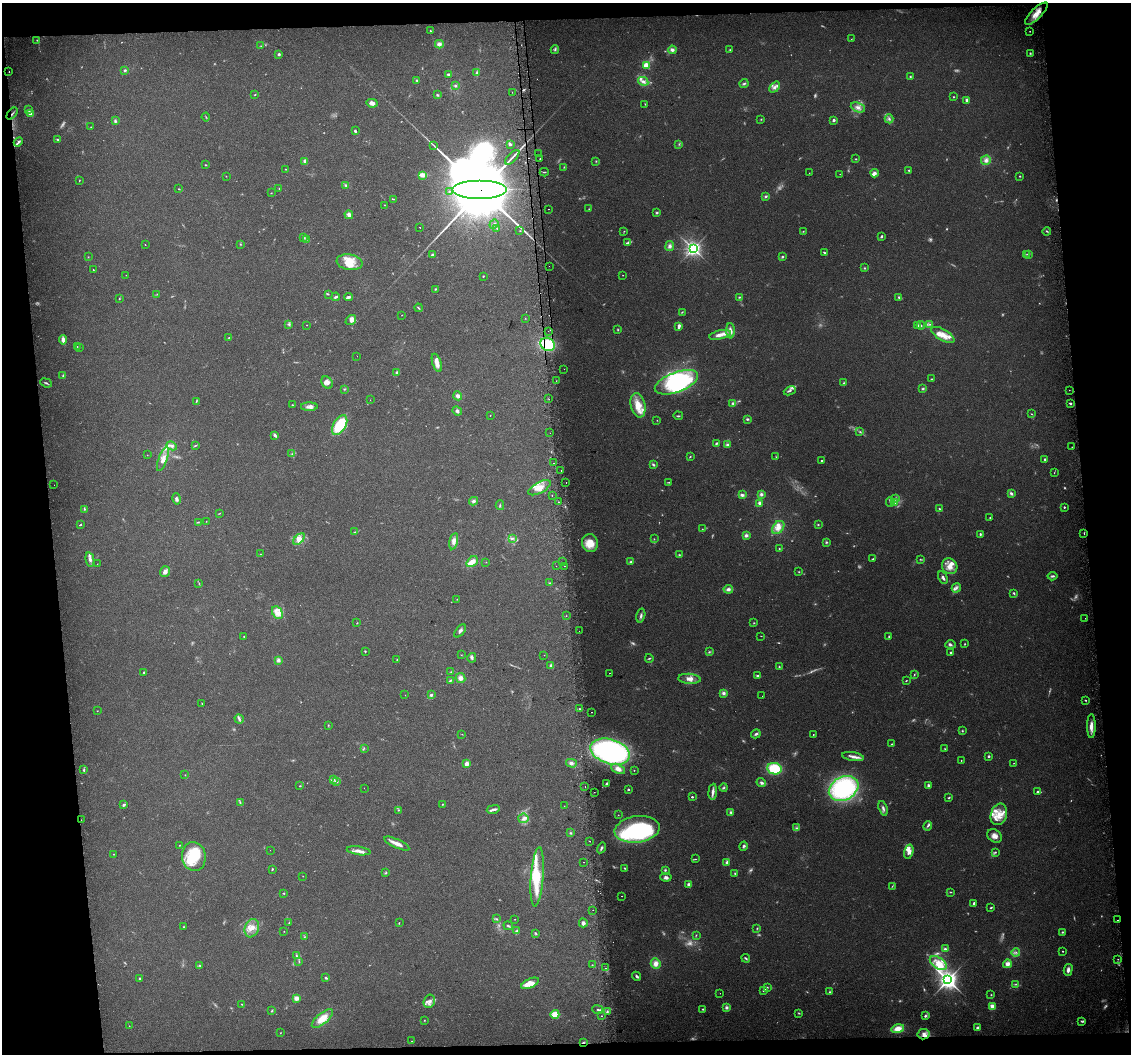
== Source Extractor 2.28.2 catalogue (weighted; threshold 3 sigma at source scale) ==
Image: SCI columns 32-4546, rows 49-4256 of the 4578 x 4261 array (HDU 1 of 3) = the unmasked area's bounding box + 8 px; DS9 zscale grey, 4 x 4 block average (1 PNG px = mean of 4 x 4 image px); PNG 1133 x 1056 px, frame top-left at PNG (2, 3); each listed source drawn as its Kron ellipse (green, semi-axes under 4 px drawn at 4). Shown black and unused: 11% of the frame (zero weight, under 2 of 3 exposures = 2% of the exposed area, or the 3 px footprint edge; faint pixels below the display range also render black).
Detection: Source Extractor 2.28.2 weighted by HDU 2 'WHT'. Background 0.102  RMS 0.01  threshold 0.045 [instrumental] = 3 sigma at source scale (4.5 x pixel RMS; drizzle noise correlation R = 1.50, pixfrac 1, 0.0396/0.0396 arcsec/px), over >= 5 px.
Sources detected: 624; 92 too faint to see at this stretch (4 x 4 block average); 11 inside a brighter object's white glare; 11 cosmic-ray / hot-pixel residue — neither listed nor drawn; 13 coinciding with a brighter row at this scale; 60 inside a brighter listed object's ellipse — not listed separately; the other 437 listed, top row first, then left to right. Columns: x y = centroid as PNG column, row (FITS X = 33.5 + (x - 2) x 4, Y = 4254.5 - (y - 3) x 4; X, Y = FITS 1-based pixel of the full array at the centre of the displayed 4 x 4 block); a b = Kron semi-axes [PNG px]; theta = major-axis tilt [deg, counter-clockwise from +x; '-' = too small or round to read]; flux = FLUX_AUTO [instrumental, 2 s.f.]
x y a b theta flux
1036 14 15 5 45 83
430 31 2 2 - 3.3
1030 31 2 2 - 3.5
851 39 2 2 - 2
37 40 2 2 - 3.2
439 44 4 4 - 23
261 46 2 2 - 2.5
555 50 4 2 - 8.6
672 50 4 3 - 20
730 50 2 2 - 3.5
1030 53 3 2 - 5.5
279 54 2 2 - 33
646 65 2 2 - 250
125 70 3 2 - 8.3
9 71 2 2 - 9.8
476 73 4 3 - 12
448 74 3 2 - 8.2
910 77 3 2 - 5.5
417 80 2 2 - 8.4
643 81 5 3 - 24
744 84 4 3 - 10
455 86 3 2 - 10
775 87 6 4 50 23
512 92 2 2 - 4.1
255 95 2 2 - 3.7
437 95 3 2 - 6.8
954 97 2 2 - 4.2
967 100 2 2 - 22
372 103 5 4 - 26
645 104 3 2 - 2.8
858 107 7 4 -22 31
29 110 2 2 - 29
12 114 7 2 50 8.7
31 114 2 2 - 120
206 117 4 2 - 4.3
761 119 2 2 - 3.9
889 119 4 3 - 16
834 120 2 2 - 37
115 121 3 3 - 11
91 127 2 2 - 1.9
355 131 2 2 - 11
57 139 3 2 - 4.9
18 142 5 3 - 13
510 144 3 2 - 14
679 144 2 2 - 4
434 146 3 2 - 4.5
539 154 2 2 - 1.3
512 157 9 2 47 18
540 159 2 2 - 7.8
856 159 2 2 - 3.8
986 160 5 4 - 28
305 161 4 3 - 15
596 161 2 2 - 2.6
206 165 2 2 - 4.1
564 167 2 2 - 3.1
286 169 2 2 - 2.3
909 170 2 2 - 5.3
544 172 4 2 - 5.4
809 173 2 2 - 1.5
875 173 4 3 - 22
840 174 2 2 - 1.7
423 175 3 2 - 46
226 176 2 2 - 1.9
1020 176 2 2 - 3.9
79 180 3 2 - 2.8
346 185 3 2 - 9.1
279 188 2 2 - 3.3
179 189 3 2 - 3.8
480 190 27 9 0 150000
449 191 2 2 - 3.4
271 193 2 2 - 2.9
766 196 3 2 - 9
393 199 3 2 - 3.5
384 205 2 2 - 2.2
549 209 2 2 - 4.2
589 209 2 2 - 3.3
657 213 3 3 - 8.4
349 215 4 3 - 27
494 224 5 2 - 8.6
420 227 2 2 - 6
497 228 2 2 - 2.1
520 231 2 2 - 2.5
624 231 2 2 - 3.6
803 231 2 2 - 3.5
1047 231 4 2 - 6.6
303 237 3 2 - 5.7
881 237 3 2 - 8
307 239 2 2 - 3.4
628 243 4 3 - 9.9
241 244 2 2 - 3.1
145 245 2 2 - 2
670 246 5 4 - 22
693 248 3 2 - 2500
824 253 3 2 - 6.2
1027 254 2 2 - 3.7
1029 254 2 2 - 4.1
432 255 3 3 - 11
88 257 2 2 - 2.3
782 257 3 2 - 7.1
350 262 13 8 -9 100
549 266 2 2 - 1.5
864 268 2 2 - 4.7
93 270 2 2 - 3
126 275 2 2 - 2.2
623 275 2 2 - 2
483 276 2 2 - 8.7
435 289 2 2 - 5.1
157 294 2 2 - 3
328 294 3 2 - 5.2
336 297 4 2 - 12
349 297 4 2 - 15
739 297 3 2 - 5.4
899 297 2 2 - 7.9
119 299 2 2 - 3.4
419 308 4 2 - 5.5
682 312 2 2 - 4.4
402 315 2 2 - 1.7
525 318 2 2 - 2.1
351 320 6 4 39 19
289 324 3 3 - 11
930 324 2 2 - 4.4
307 325 2 2 - 1.8
917 325 4 3 - 9.5
921 325 4 3 - 10
679 326 4 2 - 25
618 330 2 2 - 4.3
548 331 2 2 - 1.4
730 331 7 4 -90 31
720 335 11 3 13 55
943 335 13 5 -31 72
229 337 3 2 - 3.8
63 340 4 2 - 30
548 344 8 6 -29 210
77 347 2 2 - 2.1
80 347 2 2 - 1.9
357 356 2 2 - 0.88
437 363 9 4 -71 44
564 369 2 2 - 8.3
397 372 3 2 - 8.9
63 376 3 2 - 7
931 379 3 2 - 4
556 381 2 2 - 4.5
676 382 23 10 20 390
46 383 6 2 -22 8
327 383 6 5 - 33
844 383 3 2 - 5.6
344 389 2 2 - 4.3
923 389 3 3 - 8.5
1069 390 2 2 - 1.6
790 391 6 2 25 12
458 396 4 3 - 23
549 399 2 2 - 4.1
370 400 2 2 - 1.1
196 401 3 2 - 4.5
733 403 3 3 - 13
1070 403 3 2 - 9.8
292 405 2 2 - 4.2
638 405 12 7 -77 97
309 407 8 4 0 28
457 411 5 4 - 15
1031 414 2 2 - 4.3
490 415 2 2 - 2
678 416 5 2 - 7.2
747 419 3 3 - 8.9
657 420 2 2 - 2.3
340 425 11 6 58 270
860 432 3 2 - 6.5
550 433 2 2 - 1.5
275 435 3 2 - 16
716 444 3 3 - 7
727 444 3 3 - 11
172 446 5 3 - 17
195 446 4 2 - 5.1
1072 447 2 2 - 1.6
292 454 3 2 - 7.8
147 455 2 2 - 1.5
690 457 3 2 - 4.5
776 457 2 2 - 2.5
163 459 13 4 69 46
1045 459 2 2 - 16
822 460 2 2 - 10
554 463 2 2 - 8.1
653 465 3 3 - 9.7
561 470 2 2 - 13
1054 473 3 2 - 2.6
669 482 3 2 - 3.6
566 483 2 2 - 2.2
54 485 2 2 - 2.7
539 488 12 5 28 59
1011 493 3 2 - 15
761 494 4 4 - 14
742 495 4 3 - 17
552 496 2 2 - 2.2
895 498 4 2 - 7.6
176 499 6 3 -78 16
473 501 4 3 - 15
559 502 2 2 - 2.9
890 502 4 2 - 7.3
759 503 4 3 - 15
894 503 3 2 - 6.9
500 505 5 2 - 5
1064 507 2 2 - 7
84 509 2 2 - 4.1
940 509 3 2 - 5.3
220 513 3 2 - 2.9
990 518 2 2 - 3.1
206 521 2 2 - 2
198 522 3 2 - 4.6
81 524 3 2 - 4.8
818 525 2 2 - 4.4
778 527 7 5 49 47
702 529 2 2 - 2
355 532 3 2 - 3.3
980 534 3 2 - 7
1084 534 2 2 - 9.1
746 535 4 3 - 16
512 538 4 2 - 7.6
299 539 7 4 45 32
654 539 2 2 - 2.2
454 541 8 4 78 33
826 542 3 2 - 6.9
590 543 9 8 - 84
779 549 2 2 - 3.6
260 554 2 2 - 2
679 555 3 2 - 6
90 559 7 4 -77 22
873 559 2 2 - 5.5
920 559 4 2 - 4.8
472 562 6 4 41 49
486 562 2 2 - 1.7
563 562 2 2 - 1.2
631 562 3 3 - 8.4
97 564 2 2 - 1.2
556 566 2 2 - 2.2
565 566 2 2 - 5.2
950 566 8 7 - 55
165 572 5 5 - 26
799 572 2 2 - 3.3
1052 576 5 2 - 11
943 578 6 2 -61 19
199 583 2 2 - 2.5
550 583 2 2 - 4.4
956 588 5 3 - 16
728 589 4 4 - 22
1014 593 3 2 - 7
457 599 2 2 - 2
277 613 7 5 -60 39
566 616 2 2 - 1.7
641 616 7 3 76 14
1085 618 2 2 - 2.1
357 623 2 2 - 3.7
754 623 2 2 - 4
460 631 8 3 50 15
579 631 2 2 - 0.87
244 636 2 2 - 3
761 636 2 2 - 2
889 636 3 2 - 7.3
965 644 3 2 - 4.1
951 645 5 3 - 11
365 651 3 2 - 4.1
709 652 3 2 - 6.4
951 652 3 2 - 8.5
461 655 2 2 - 1.9
544 655 2 2 - 1.3
472 658 5 3 - 13
649 658 4 2 - 6.5
278 660 4 4 - 18
397 660 3 2 - 3.6
551 666 3 3 - 13
779 667 2 2 - 4.9
144 672 3 2 - 3.7
451 672 2 2 - 2.8
610 673 2 2 - 4.9
914 675 2 2 - 3.9
757 676 3 2 - 9.3
460 678 5 4 - 28
689 679 11 5 -5 43
451 680 3 2 - 5.1
906 681 2 2 - 3.5
724 693 4 4 - 16
405 695 2 2 - 1.3
431 695 2 2 - 41
762 696 2 2 - 2.6
1085 700 3 2 - 4.8
202 704 2 2 - 2
579 709 2 2 - 5.2
97 711 2 2 - 1.7
592 712 2 2 - 5.5
239 719 5 3 - 13
328 725 2 2 - 3.4
1091 726 12 4 90 38
962 731 2 2 - 4.3
462 734 2 2 - 1.9
756 734 5 3 - 13
813 735 2 2 - 4.2
892 744 2 2 - 4.2
364 748 2 2 - 2.3
945 749 3 2 - 3.9
610 752 20 12 -17 1300
989 756 2 2 - 26
853 757 11 3 -9 32
961 760 2 2 - 3.3
571 763 5 4 - 19
1014 763 2 2 - 2.2
467 764 2 2 - 110
618 769 7 4 -26 41
774 769 7 5 -11 260
84 770 3 2 - 7.8
634 770 2 2 - 3.1
185 775 2 2 - 1.8
333 779 3 2 - 8
336 782 3 2 - 6.5
761 783 5 4 - 16
606 784 3 2 - 14
928 785 3 2 - 14
300 786 3 2 - 3.7
585 786 2 2 - 5.8
364 788 2 2 - 2.3
724 788 4 2 - 7
844 788 15 11 29 850
628 789 2 2 - 16
594 792 2 2 - 1.4
713 792 8 4 84 25
1038 792 4 2 - 14
692 797 2 2 - 18
949 798 3 2 - 5.9
240 803 3 2 - 5.2
442 804 2 2 - 4.3
124 805 3 2 - 12
564 806 2 2 - 1.7
883 808 7 3 -70 17
493 809 6 3 13 16
399 810 3 2 - 2.8
731 812 3 3 - 8.7
999 814 11 8 72 76
618 815 2 2 - 2
523 818 5 4 - 22
81 820 2 2 - 6.5
928 826 5 2 - 13
796 828 3 2 - 7.6
637 829 23 13 8 840
570 833 3 3 - 6.7
995 836 8 6 -35 34
590 841 2 2 - 22
397 844 13 3 -25 55
180 845 3 2 - 3.4
743 846 4 3 - 12
602 848 5 2 - 11
270 850 2 2 - 1.2
359 851 12 3 -8 34
909 852 7 4 74 36
995 852 3 2 - 5.6
113 854 2 2 - 2.1
194 857 14 12 -82 250
696 859 2 2 - 3
584 862 2 2 - 1.8
727 862 4 3 - 14
625 868 2 2 - 6.3
272 869 2 2 - 4.6
665 870 3 2 - 7.1
386 873 3 2 - 5
735 873 2 2 - 5.8
303 876 2 2 - 1.9
537 877 30 6 86 190
666 877 5 3 - 20
689 885 4 3 - 20
892 886 2 2 - 3.2
950 892 3 2 - 4.5
284 893 2 2 - 4.4
622 896 2 2 - 6.4
974 903 2 2 - 22
991 907 3 2 - 6
593 910 2 2 - 1.3
497 919 3 2 - 5.3
515 919 2 2 - 2.9
1117 920 2 2 - 5.9
289 923 2 2 - 3
399 923 3 2 - 3.2
583 923 4 4 - 19
508 926 5 2 - 9
184 927 3 2 - 5.7
252 928 9 7 70 57
757 928 3 2 - 3.9
284 931 2 2 - 3.5
517 931 3 2 - 8.7
1062 932 3 2 - 6.4
535 933 4 2 - 6.4
696 935 2 2 - 3.7
305 937 2 2 - 2.9
945 949 3 3 - 15
1063 951 2 2 - 3.7
1016 952 4 2 - 9.5
296 956 4 2 - 8.2
746 958 4 2 - 8.8
1118 959 2 2 - 2.4
299 961 3 2 - 3.7
656 963 5 5 - 34
938 963 9 5 -34 85
1007 964 4 4 - 32
199 965 3 2 - 5.1
592 965 2 2 - 2.4
605 968 2 2 - 7.2
1068 970 6 3 75 22
637 976 5 3 - 13
139 978 3 2 - 6.7
326 978 2 2 - 8.8
948 980 4 3 - 3900
530 983 9 4 24 63
1016 984 4 2 - 5.8
767 988 3 2 - 5.9
764 990 3 2 - 20
830 992 3 2 - 4.7
720 993 2 2 - 1.6
991 995 2 2 - 3.8
296 998 3 3 - 40
429 1001 7 5 65 29
242 1004 2 2 - 3.3
992 1006 4 3 - 30
726 1007 3 3 - 15
703 1009 2 2 - 7.3
598 1010 5 2 - 8.1
272 1011 3 2 - 4.4
607 1012 3 2 - 5.4
799 1013 3 2 - 4.9
555 1014 4 4 - 81
602 1016 2 2 - 3.8
925 1016 3 2 - 10
322 1019 13 5 40 95
424 1020 2 2 - 3.3
1081 1021 3 2 - 5.5
129 1026 2 2 - 2.7
977 1028 3 3 - 16
898 1029 6 4 15 65
280 1033 2 2 - 2.5
924 1034 6 5 - 29
412 1041 2 2 - 2
583 1042 3 2 - 5.7
Overlapping masked pixels (flux is a lower limit): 4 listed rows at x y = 12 114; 480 190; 548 344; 583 1042
Diffuse or blended objects may show on this block-average render without a row.